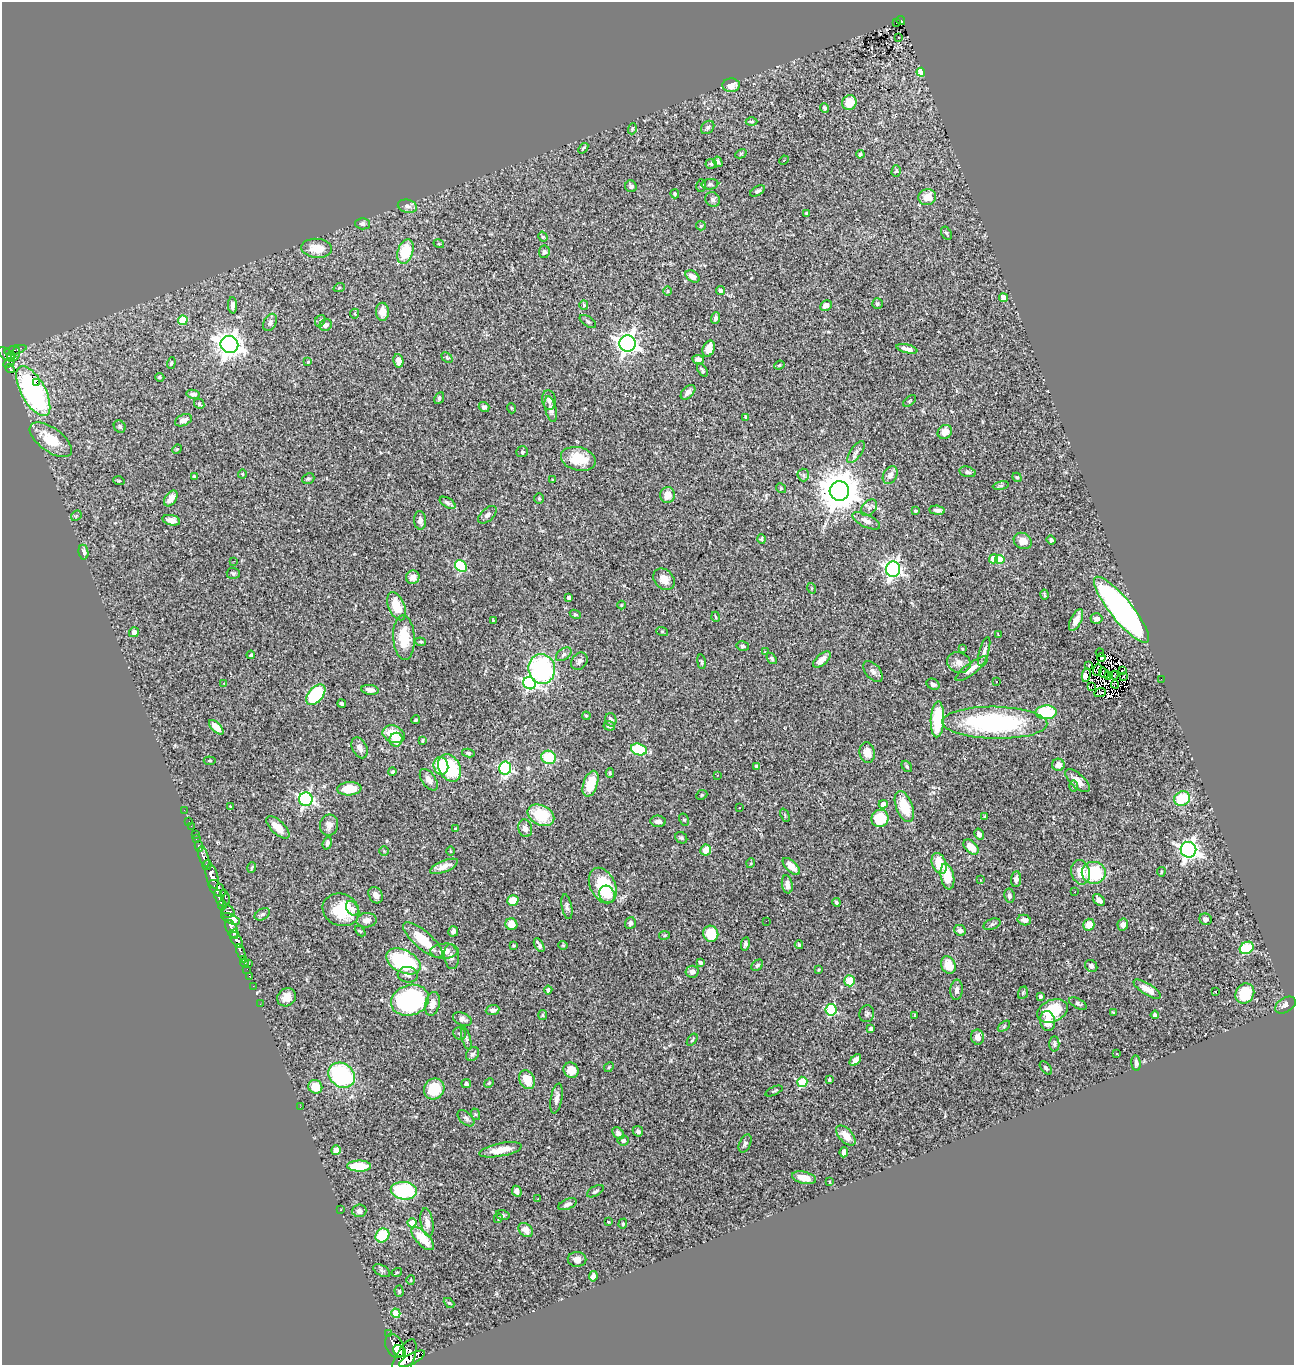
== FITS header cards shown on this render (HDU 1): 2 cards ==
NAXIS1  =                 1292
NAXIS2  =                 1363

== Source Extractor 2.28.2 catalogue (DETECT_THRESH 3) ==
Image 1292 x 1363 px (HDU 1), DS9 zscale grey, 1 PNG px = 1 image px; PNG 1296 x 1367 px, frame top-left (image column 1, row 1363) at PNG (2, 2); each listed source drawn as its Kron ellipse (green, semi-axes under 4 px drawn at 4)
Background 0.754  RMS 0.027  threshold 0.0803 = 3 sigma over >= 5 px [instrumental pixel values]
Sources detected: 406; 3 with non-positive FLUX_AUTO (blend fragments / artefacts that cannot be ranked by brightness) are neither listed nor drawn; the other 403 listed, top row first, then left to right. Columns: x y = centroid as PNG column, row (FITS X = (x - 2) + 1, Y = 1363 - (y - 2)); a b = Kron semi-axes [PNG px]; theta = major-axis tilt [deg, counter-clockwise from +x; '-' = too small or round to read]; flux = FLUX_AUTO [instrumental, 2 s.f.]
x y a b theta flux
901 21 4 3 - 5.2
896 22 2 2 - 1.1
899 37 3 2 - 5.6
921 72 4 4 - 39
731 85 9 7 2 16
849 103 7 7 - 31
825 108 5 4 - 4.1
752 122 6 3 0 2.3
708 127 7 5 45 4.6
632 129 5 3 - 1.7
583 148 6 3 52 2.6
741 154 6 4 29 2.3
860 154 4 3 - 4.4
784 160 5 3 - 1.4
718 162 5 4 - 6.5
711 164 5 5 - 3.1
896 171 6 4 75 2.3
710 184 8 5 2 4
631 186 6 5 - 4.3
701 186 6 5 - 3
758 191 8 4 29 4.2
675 194 4 4 - 3.1
927 197 9 8 - 23
713 199 8 7 - 5.8
407 206 10 6 -13 7.1
806 213 3 3 - 1.6
363 224 7 5 -2 4.5
701 226 5 4 - 2.2
946 233 7 4 -60 2.9
543 237 5 4 - 3.2
439 244 5 3 - 1.5
317 248 15 9 -5 31
405 252 12 7 72 71
544 252 6 5 - 4.3
692 276 8 5 -35 11
339 288 6 3 20 2.1
667 291 4 3 - 1.7
720 291 4 4 - 5.3
1003 298 4 4 - 17
877 304 5 5 - 3.4
233 305 8 4 -88 7.7
584 305 5 4 - 1.9
826 306 6 5 - 11
382 312 9 6 -89 20
355 314 5 3 - 2
716 318 6 4 69 5.3
183 320 5 4 - 49
320 321 6 4 56 2.7
588 321 9 4 -34 3.3
270 322 9 6 63 4.9
326 325 6 5 - 7.6
627 344 8 8 - 1100
229 345 9 8 - 1700
709 349 8 6 67 19
907 349 11 4 -14 11
15 350 11 3 13 20
6 354 10 5 -37 59
16 354 7 4 76 48
11 356 4 3 - 95
447 357 6 4 -42 2.2
698 359 6 4 -9 9.7
398 361 7 5 -77 14
308 362 4 3 - 1.5
9 363 6 3 30 44
171 363 6 4 71 2.9
779 365 5 4 - 2.4
10 368 4 3 - 28
702 370 7 3 -54 3.2
160 377 5 4 - 2.2
37 382 3 2 - 11
33 391 28 12 -61 330
688 392 9 5 45 9.4
193 394 7 3 -11 4.8
439 398 6 4 65 4.3
549 400 9 7 -83 8.4
910 401 7 4 38 2.4
199 404 6 4 -48 2.2
484 407 5 5 - 5.1
511 408 5 3 - 1.5
551 409 13 5 -77 7.3
746 417 3 3 - 4.3
183 420 9 5 23 8.2
120 427 6 5 - 3.4
945 432 7 6 - 19
51 440 24 12 -36 48
177 449 5 4 - 1.7
522 452 6 5 - 2.9
856 452 13 5 55 7.4
578 459 18 11 -14 46
967 472 8 5 -13 5.4
242 474 4 4 - 2
803 475 6 5 - 4.1
890 475 9 6 61 8.9
194 476 3 3 - 2.1
1017 477 5 4 - 2.6
308 479 6 5 - 4
552 480 3 3 - 1.8
119 481 5 3 - 2
1001 486 8 4 8 3.7
781 488 5 4 - 2.3
839 491 10 9 - 6000
667 495 8 7 - 20
171 498 9 5 56 15
539 498 5 4 - 2.2
448 503 9 5 -30 4.6
869 508 9 6 48 7.7
937 510 8 4 -6 6.8
915 511 4 3 - 2.3
487 515 11 6 42 7.4
76 516 6 4 46 2.2
171 520 9 5 -13 10
420 520 9 6 -86 7
866 521 15 6 -26 12
761 539 4 3 - 2.8
1051 540 5 4 - 4.3
1023 541 9 8 - 17
83 552 7 5 -79 7.7
993 559 4 4 - 36
1000 559 4 4 - 35
234 561 2 2 - 1.2
461 566 7 5 -44 130
893 569 8 7 - 530
233 573 6 5 - 3.4
413 577 7 6 - 9.1
664 579 12 9 -47 19
811 588 5 3 - 1.7
1045 595 5 3 - 2.3
569 597 3 3 - 4.9
621 605 4 3 - 1.3
396 606 15 8 -67 40
1122 610 41 11 -51 680
575 614 6 4 -27 2.4
716 617 5 3 - 1.7
1096 619 6 5 - 8
493 620 3 2 - 1.4
1076 620 12 5 65 16
662 631 6 4 -19 2
134 632 5 5 - 6.9
998 634 3 2 - 1.6
404 638 22 10 -87 51
421 642 5 3 - 2.1
743 646 6 5 - 4
962 649 3 3 - 1.8
765 652 4 3 - 1.9
984 652 15 5 73 7.6
1100 653 4 3 - 9.2
564 654 9 5 36 4.8
251 655 4 3 - 1.9
1101 658 4 3 - 0.18
772 659 6 4 -53 3.2
822 660 11 5 40 13
579 661 9 7 48 6.4
701 662 7 3 -82 2.4
959 663 12 10 -23 13
1089 665 3 2 - 1.4
972 668 19 5 36 16
542 669 15 13 -83 260
1097 669 6 2 77 2
1122 671 3 2 - 0.78
873 672 12 7 -48 7.7
1104 673 6 2 -55 2.2
1086 675 7 4 78 12
1109 675 2 2 - 1
1114 675 4 2 - 0.97
1124 676 2 2 - 0.44
1161 679 2 2 - 65
997 681 3 3 - 6.5
224 683 3 3 - 6.5
530 683 6 6 - 280
933 684 7 5 -29 6.2
1115 684 4 2 - 0.081
1091 686 3 2 - 1.5
370 690 8 5 -8 9.9
1100 693 6 2 25 1.7
316 695 12 7 48 110
342 703 4 3 - 3.3
1046 712 10 7 1 100
586 716 4 3 - 2
937 719 18 6 87 89
416 720 4 3 - 2.6
611 720 7 5 -75 5.7
995 723 52 16 -1 330
609 726 6 4 -23 5.9
216 727 9 4 -45 18
394 734 11 8 -20 40
396 740 7 6 - 23
422 740 3 3 - 2.3
360 748 11 7 -63 11
639 749 8 5 -15 83
867 752 10 7 -79 19
468 753 6 4 -11 2.8
548 757 7 6 - 57
210 761 6 4 -5 2
1058 765 6 6 - 12
441 766 9 7 -76 68
757 766 4 4 - 5.2
907 766 6 4 -52 2.9
449 768 14 10 -62 130
505 768 6 6 - 230
392 772 4 4 - 2.6
610 773 5 4 - 2.2
718 775 3 2 - 1.4
429 780 12 6 -54 13
1077 781 15 7 -42 16
591 784 13 7 71 48
1074 786 6 4 89 2.8
349 789 12 6 4 40
702 795 6 4 23 2.5
306 799 7 6 - 370
1182 799 8 7 - 61
883 804 4 4 - 12
230 806 4 2 - 1.4
904 807 16 8 -69 55
739 808 3 3 - 3.1
184 810 2 2 - 1.3
541 815 14 9 -25 74
785 815 7 3 -68 2.1
985 817 4 3 - 2.4
880 818 9 8 - 62
684 820 6 4 -61 3
189 821 3 2 - 2.1
658 821 7 5 -7 10
329 825 10 9 - 11
191 826 2 2 - 1.5
278 827 14 6 -44 21
525 828 9 7 -78 12
456 829 4 3 - 2
196 834 3 2 - 4
979 834 6 4 -60 5.7
196 838 3 3 - 20
681 838 6 5 - 3.1
327 843 7 4 74 5.2
199 846 5 3 - 50
971 847 9 6 -45 24
706 850 5 5 - 21
1188 850 8 7 - 880
384 851 4 4 - 1.8
450 851 5 3 - 1.6
204 857 11 4 -72 230
751 863 5 3 - 1.9
939 863 11 7 -70 41
207 865 5 3 - 79
444 866 15 5 23 13
791 866 11 5 -44 18
252 868 5 3 - 1.9
1080 872 12 9 -77 27
1161 872 4 2 - 1.7
1094 873 12 11 - 90
212 876 13 6 -76 500
947 876 13 6 -78 39
1016 879 8 5 85 7.6
980 880 3 2 - 1.1
787 884 9 5 -80 11
603 885 19 12 -64 93
217 888 10 6 -45 170
1075 892 2 2 - 1.2
607 894 9 7 -67 15
376 895 9 6 -61 11
1009 896 7 5 -81 4.5
225 897 8 3 -69 25
219 898 8 3 -72 91
513 900 5 5 - 41
1099 900 7 5 -48 9.7
836 902 4 4 - 3.4
222 905 5 4 - 120
567 907 12 5 -79 5.3
352 908 8 5 -56 9.7
341 910 19 16 -24 74
228 912 7 6 - 120
262 914 8 5 29 4.2
231 919 10 4 -24 77
1206 919 6 5 - 4.9
367 920 10 7 6 12
1024 920 7 5 -13 8.1
766 921 2 2 - 33
630 923 6 5 - 4.8
511 924 6 5 - 24
992 924 9 5 21 4.1
1123 924 6 5 - 6.8
1089 925 6 5 - 20
232 929 10 5 -65 250
960 930 6 5 - 6.1
360 931 6 4 -44 2.1
453 931 5 5 - 5.8
234 933 4 2 - 63
711 934 8 7 - 50
664 935 5 3 - 1.8
236 940 9 5 -59 220
423 940 25 8 -41 53
745 944 7 4 79 4.6
514 945 4 3 - 1.7
539 945 7 3 -59 5.4
563 945 5 4 - 2
799 945 4 3 - 2.4
1247 948 7 5 31 75
444 951 14 7 2 16
241 952 8 3 -68 29
451 957 13 7 -81 7.1
244 959 3 2 - 2.9
403 961 18 11 -27 180
245 963 4 4 - 9.8
700 963 4 3 - 3.7
249 964 3 3 - 11
757 965 6 4 45 3.5
948 965 9 7 -64 28
1091 966 7 5 -44 6
247 969 3 2 - 4.3
819 969 3 2 - 1.6
692 972 6 6 - 8
408 975 10 8 -7 8.7
249 976 2 2 - 1.4
850 981 5 5 - 33
253 986 2 2 - 3.3
1147 989 16 5 -32 18
548 990 4 4 - 6.6
957 990 10 6 85 8.7
1215 991 3 2 - 1.6
1023 993 6 5 - 2.8
1245 993 10 9 - 59
1040 996 3 3 - 5.6
286 997 10 8 38 15
410 1000 19 15 18 280
1078 1003 10 5 -28 4.1
260 1004 2 2 - 2.1
432 1004 12 7 77 13
1285 1005 11 7 31 7.5
493 1010 7 5 5 7.2
831 1010 5 5 - 160
1053 1011 16 11 22 80
1113 1012 4 3 - 1.7
867 1014 8 7 - 4.6
543 1015 5 4 - 2.3
915 1015 4 2 - 1.1
1155 1015 4 4 - 6
462 1019 10 6 -23 6.7
1047 1021 10 7 -81 18
1004 1026 7 3 38 2.3
871 1029 4 3 - 3.9
460 1034 7 6 - 3.5
978 1037 7 6 - 12
466 1038 12 4 -74 4.5
692 1040 7 3 54 2.1
1054 1044 7 5 89 3.4
472 1054 7 6 - 4.9
1117 1054 3 2 - 1.9
855 1060 7 4 46 11
1136 1063 8 4 -86 5.9
609 1067 5 4 - 2
1046 1068 8 4 -50 3
571 1070 8 7 - 22
342 1075 14 11 -36 200
527 1080 10 7 -62 32
829 1080 4 3 - 2.8
802 1082 5 5 - 90
466 1083 5 4 - 3.5
489 1083 5 4 - 2.2
315 1087 7 6 - 26
434 1089 11 10 - 55
774 1091 9 3 23 2.1
556 1098 15 6 80 12
300 1107 3 2 - 2
475 1114 6 3 -71 1.9
466 1118 10 6 -43 5.3
638 1131 5 4 - 5.5
618 1133 7 5 -47 6.9
846 1136 12 6 -47 25
623 1141 5 5 - 3.9
745 1143 9 5 64 4.6
336 1150 5 4 - 13
500 1150 21 6 11 26
844 1152 5 4 - 6.6
359 1166 12 5 -1 48
804 1178 12 6 -14 18
830 1182 4 3 - 1.8
404 1191 13 9 -5 140
517 1191 6 4 -65 8.3
595 1191 9 5 28 4.3
538 1198 2 2 - 1.2
567 1204 10 5 23 6.3
340 1210 3 2 - 3
359 1211 7 6 - 7.2
503 1215 7 5 -17 3
498 1218 5 3 - 1.8
427 1222 14 6 -81 13
608 1222 3 2 - 1.5
412 1223 4 4 - 34
623 1224 5 4 - 2
526 1230 8 6 -44 13
382 1235 7 6 - 63
423 1239 14 6 -46 44
577 1259 9 7 -3 8.4
382 1271 9 5 -30 4.5
397 1272 5 3 - 1.9
593 1276 5 4 - 8.1
411 1280 4 4 - 1.8
399 1291 5 4 - 2.2
449 1303 6 4 -43 2.3
396 1313 5 4 - 50
389 1334 4 2 - 35
395 1346 12 8 -63 620
399 1351 6 5 - 240
412 1359 14 5 29 340
404 1361 23 9 65 780
At the frame edge (FLAGS 8, measured only in part): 1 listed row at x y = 404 1361
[3 non-positive-flux detections neither listed nor drawn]